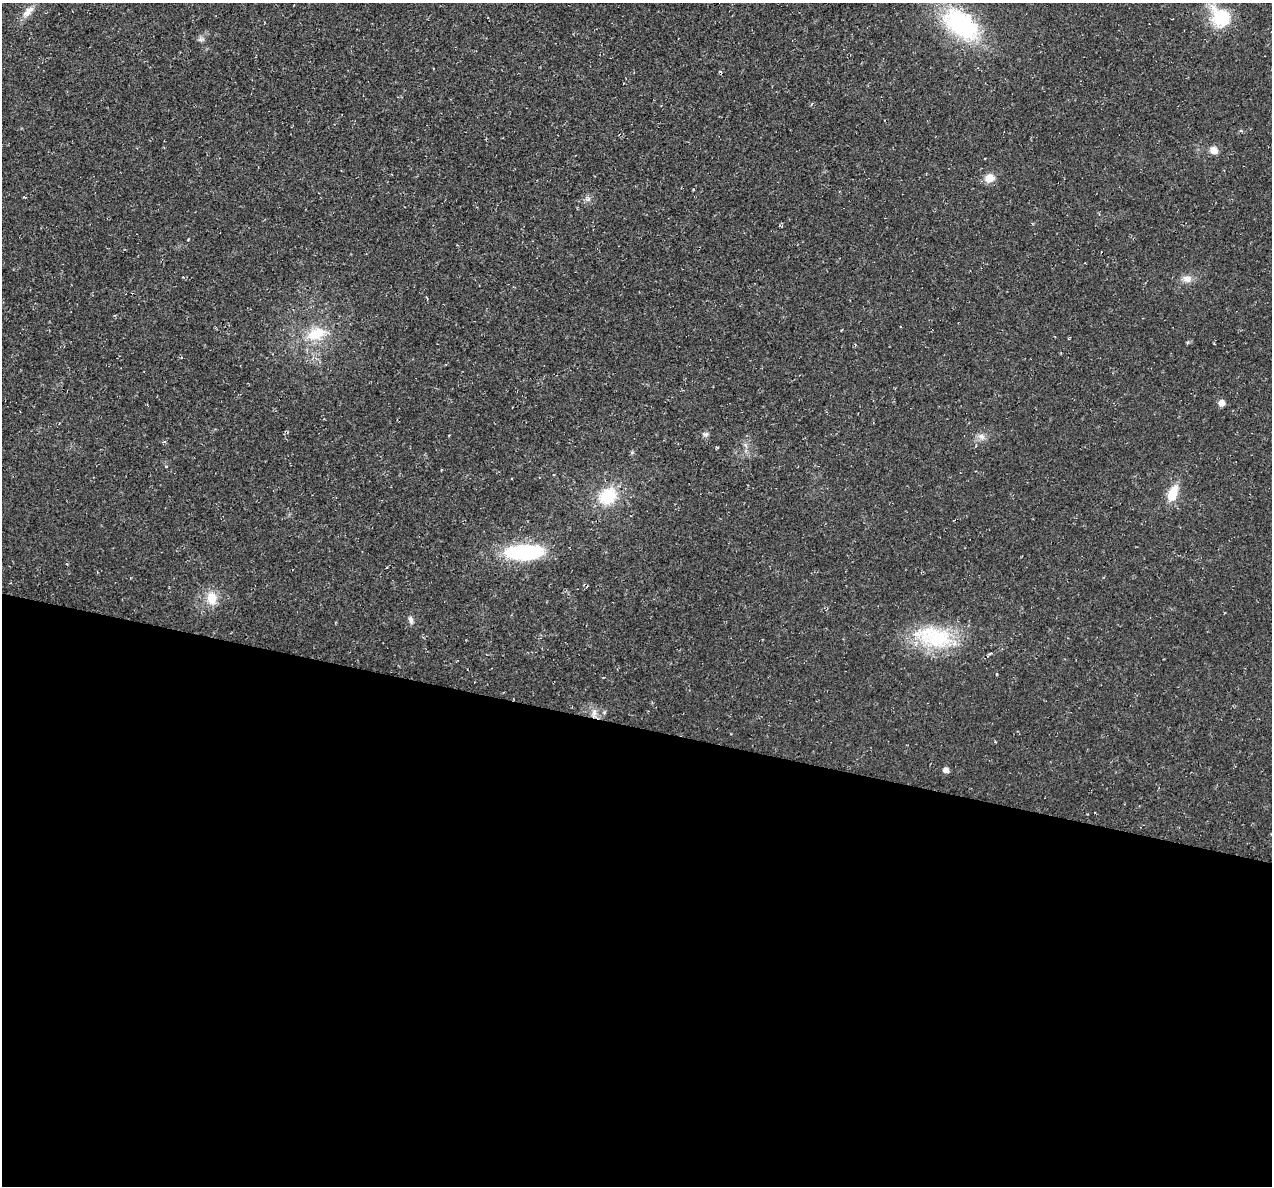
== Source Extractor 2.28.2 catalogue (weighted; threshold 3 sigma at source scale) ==
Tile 14 of 4 x 4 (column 2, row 4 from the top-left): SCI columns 1271-2540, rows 124-1307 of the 5084 x 5107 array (HDU 1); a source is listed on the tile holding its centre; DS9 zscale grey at full resolution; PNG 1274 x 1188 px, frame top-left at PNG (2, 3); no overlay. Shown black and unused: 39% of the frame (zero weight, under 2 of 3 exposures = <1% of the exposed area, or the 3 px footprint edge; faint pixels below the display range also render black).
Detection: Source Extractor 2.28.2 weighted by HDU 2 'WHT'; one run over the whole footprint, this tile lists its part. Background 0.0221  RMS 0.0062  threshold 0.0279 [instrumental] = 3 sigma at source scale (4.5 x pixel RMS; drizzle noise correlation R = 1.50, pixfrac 1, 0.05/0.05 arcsec/px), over >= 5 px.
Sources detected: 20; all 20 listed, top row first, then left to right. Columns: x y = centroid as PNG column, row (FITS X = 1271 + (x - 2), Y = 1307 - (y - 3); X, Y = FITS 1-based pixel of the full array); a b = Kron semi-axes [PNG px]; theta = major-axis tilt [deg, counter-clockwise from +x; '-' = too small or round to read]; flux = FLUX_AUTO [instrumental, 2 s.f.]
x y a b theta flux
28 11 21 8 46 5.8
1221 18 20 16 -46 33
961 24 41 24 -37 75
201 39 9 4 8 1.4
1214 150 8 7 - 5.4
989 178 7 6 - 11
588 199 7 6 - 1.8
1187 279 13 9 -3 4.3
316 334 25 16 20 19
1221 403 5 5 - 5.1
706 434 8 6 41 1.7
981 436 11 8 -34 3.1
1173 493 20 10 68 12
608 496 20 16 38 25
524 552 37 14 2 63
212 598 15 12 -87 10
411 620 10 6 -73 2.1
935 637 50 29 -14 47
594 713 14 6 83 3.4
946 770 6 5 - 3.1
Overlapping masked pixels (flux is a lower limit): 1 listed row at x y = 594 713